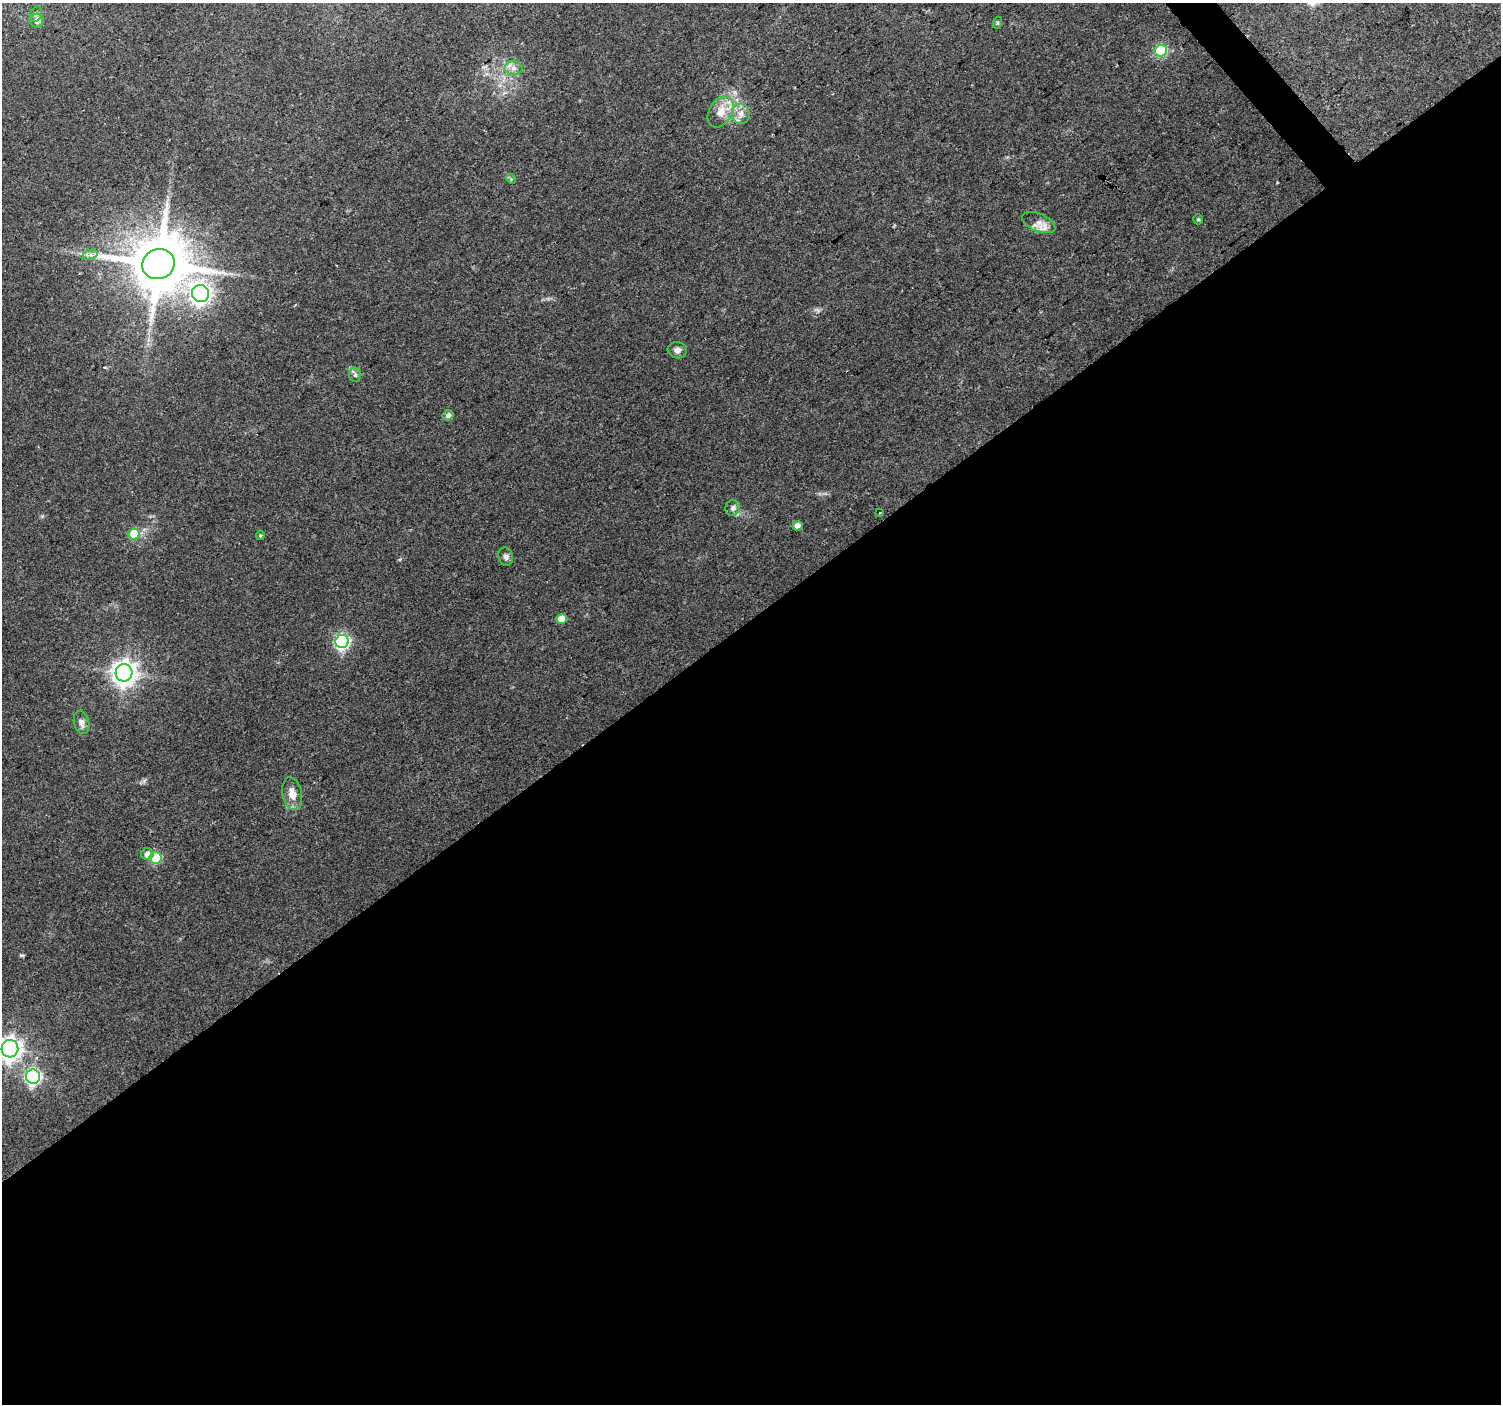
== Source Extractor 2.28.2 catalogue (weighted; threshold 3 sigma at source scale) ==
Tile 15 of 4 x 4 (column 3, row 4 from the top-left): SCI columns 3002-4500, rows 204-1605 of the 5998 x 5950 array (HDU 1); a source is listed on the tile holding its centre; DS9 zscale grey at full resolution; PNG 1503 x 1406 px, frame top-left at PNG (2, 3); each listed source drawn as its Kron ellipse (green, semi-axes under 4 px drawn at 4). Shown black and unused: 56% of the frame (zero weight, under 2 of 3 exposures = <1% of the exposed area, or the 3 px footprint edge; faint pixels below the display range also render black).
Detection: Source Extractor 2.28.2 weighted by HDU 2 'WHT'; one run over the whole footprint, this tile lists its part. Background 0.151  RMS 0.0094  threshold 0.0425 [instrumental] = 3 sigma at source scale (4.5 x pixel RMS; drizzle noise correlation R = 1.50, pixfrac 1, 0.0396/0.0396 arcsec/px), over >= 5 px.
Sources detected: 32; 1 inside a brighter listed object's ellipse — not listed separately; the other 31 listed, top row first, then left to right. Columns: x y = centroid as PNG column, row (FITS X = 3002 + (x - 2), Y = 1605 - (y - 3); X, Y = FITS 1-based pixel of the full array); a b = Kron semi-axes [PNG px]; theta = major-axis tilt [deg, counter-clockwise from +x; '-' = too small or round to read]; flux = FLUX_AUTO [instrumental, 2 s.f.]
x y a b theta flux
36 14 8 5 75 2.1
37 21 7 6 - 4.9
997 23 6 4 71 1.2
1161 51 6 6 - 70
514 68 9 7 0 4.5
721 112 17 11 58 13
741 114 10 9 - 6.2
511 179 5 4 - 1.1
1198 219 5 4 - 1.3
1039 223 17 9 -23 7.2
90 255 7 4 18 2.8
158 264 16 15 - 5900
200 294 9 8 - 400
677 350 9 8 - 4.3
355 375 7 6 - 2.3
448 415 5 5 - 3.2
733 508 8 7 - 3.3
880 513 3 2 - 0.91
797 526 5 4 - 6.8
134 534 5 5 - 29
260 535 5 4 - 1.2
506 557 9 7 -74 3
562 619 5 5 - 12
342 641 7 6 - 160
124 673 8 8 - 790
81 722 11 7 -75 4.7
292 793 17 9 -79 9.6
147 854 6 6 - 4.8
155 858 6 6 - 49
10 1049 9 8 - 610
33 1077 7 7 - 170
Isophote crosses this tile's border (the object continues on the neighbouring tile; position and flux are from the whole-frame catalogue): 1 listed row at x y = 10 1049